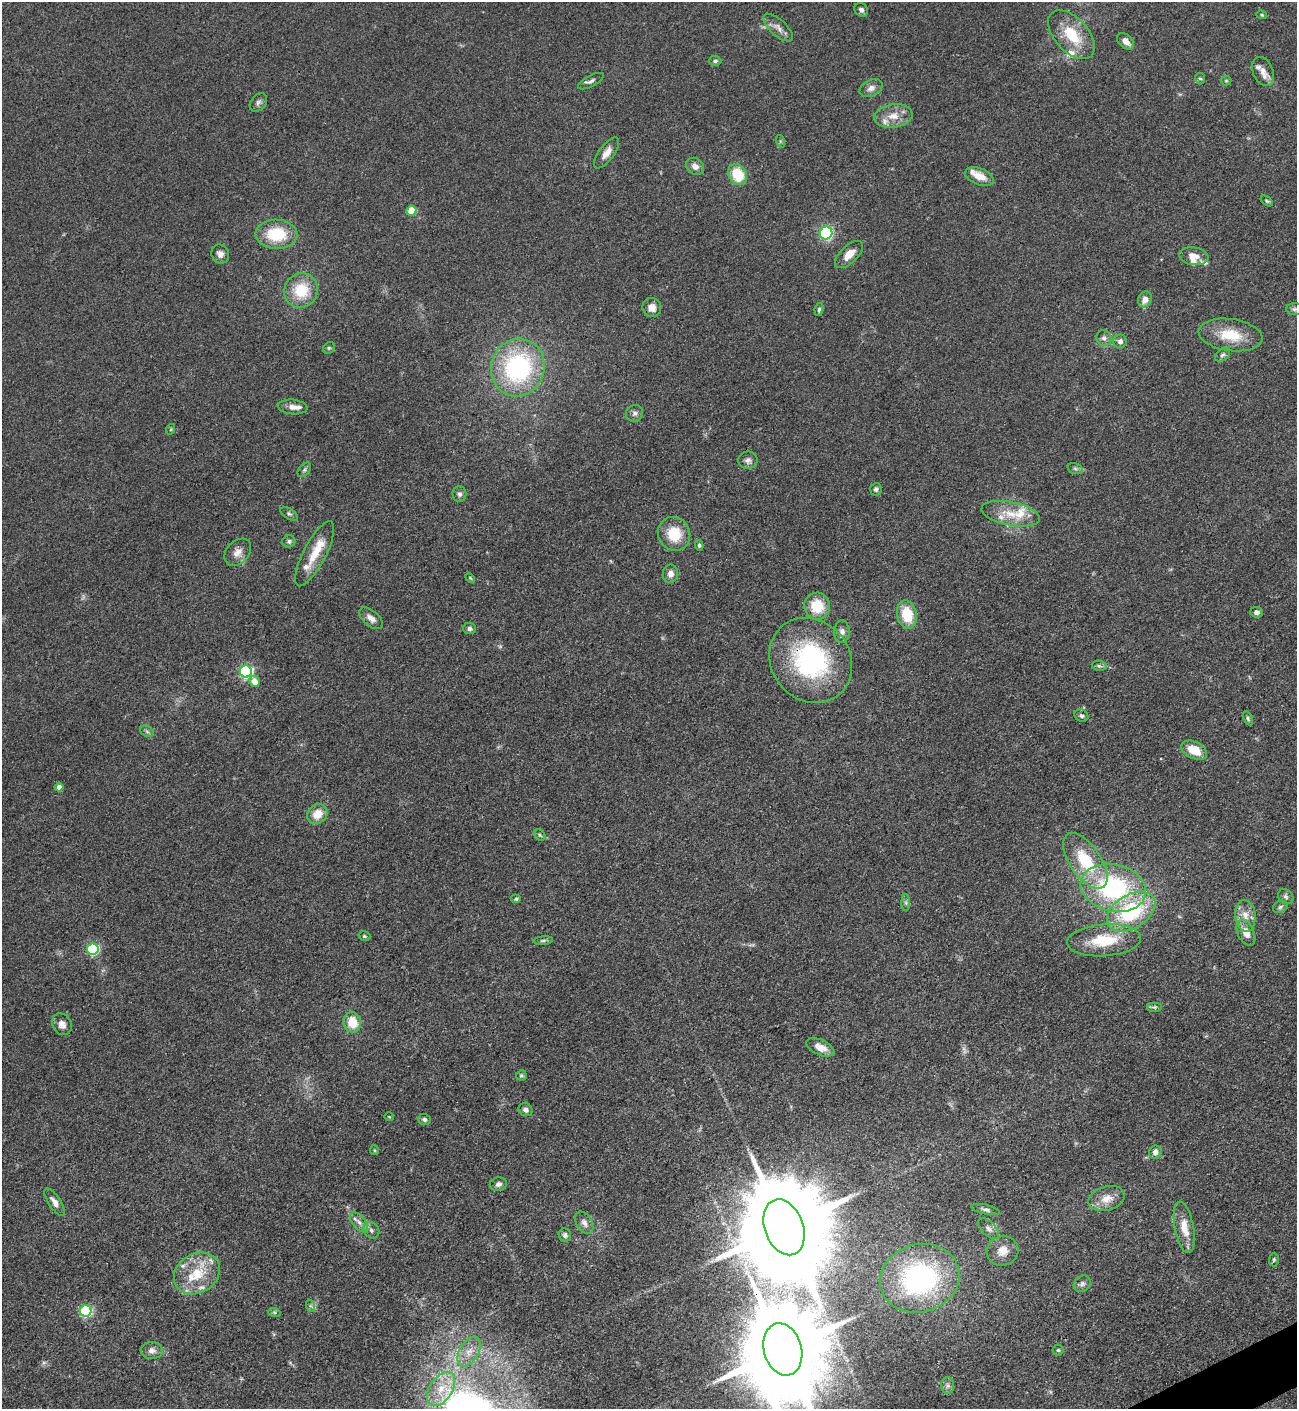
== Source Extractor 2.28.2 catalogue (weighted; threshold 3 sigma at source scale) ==
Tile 6 of 4 x 4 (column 2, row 2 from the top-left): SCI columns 1581-2875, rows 2816-4222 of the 5618 x 5630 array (HDU 1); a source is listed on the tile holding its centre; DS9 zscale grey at full resolution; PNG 1299 x 1411 px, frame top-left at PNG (2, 2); each listed source drawn as its Kron ellipse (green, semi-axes under 4 px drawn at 4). Shown black and unused: <1% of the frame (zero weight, under 3 of 4 exposures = <1% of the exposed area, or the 3 px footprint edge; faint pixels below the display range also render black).
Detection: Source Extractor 2.28.2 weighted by HDU 2 'WHT'; one run over the whole footprint, this tile lists its part. Background 0.0649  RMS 0.0058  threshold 0.0261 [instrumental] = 3 sigma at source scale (4.5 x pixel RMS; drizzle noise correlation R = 1.50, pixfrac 1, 0.05/0.05 arcsec/px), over >= 5 px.
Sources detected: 134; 1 too faint to see at this stretch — neither listed nor drawn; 15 inside a brighter listed object's ellipse — not listed separately; the other 118 listed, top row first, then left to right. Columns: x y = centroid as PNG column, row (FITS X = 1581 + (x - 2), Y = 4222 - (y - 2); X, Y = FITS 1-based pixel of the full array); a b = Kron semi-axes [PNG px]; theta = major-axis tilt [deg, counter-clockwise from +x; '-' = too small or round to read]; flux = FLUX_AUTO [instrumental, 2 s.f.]
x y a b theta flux
861 10 7 6 - 1.9
1262 15 5 4 - 0.69
778 27 19 8 -42 4
1071 35 29 17 -47 20
1126 41 10 6 -42 3.9
715 61 6 5 - 1.3
1263 71 15 10 -66 5.4
1200 78 5 5 - 1.1
591 81 14 5 28 2.1
1226 81 5 5 - 0.74
871 88 12 8 29 3.4
258 103 10 7 48 2
893 116 19 11 8 8.3
780 141 6 4 -72 0.81
607 153 18 7 53 4.6
695 166 9 7 -39 3.5
738 174 11 9 -59 20
979 176 15 8 -22 7.5
1267 201 7 4 -36 0.8
411 211 5 5 - 21
826 233 6 6 - 78
276 234 21 14 -2 24
220 254 10 8 -60 3
849 254 17 8 44 6.5
1194 256 15 9 -8 5.3
301 290 17 16 - 19
1145 299 8 6 63 4.5
652 308 10 9 - 5
1294 309 8 6 1 1.7
819 310 7 4 81 1.1
1231 335 32 16 -8 19
1104 338 8 7 - 2.3
1120 341 7 6 - 2.4
329 348 6 5 - 0.91
1223 355 8 6 38 1.5
518 368 29 26 72 79
293 407 15 7 -5 3.9
635 413 9 8 - 2
171 429 5 3 - 0.56
748 460 9 8 - 2.4
1075 468 8 5 -17 1.2
304 470 8 5 49 1.2
876 489 6 5 - 1.4
459 494 8 7 - 1.8
289 514 10 5 -31 1.4
1011 514 30 11 -11 13
674 534 17 16 - 16
289 541 6 6 - 1.3
699 545 5 4 - 0.88
238 552 15 11 47 5.1
315 554 36 11 63 13
670 574 9 7 82 3.3
470 578 5 3 - 0.56
817 606 13 13 - 16
1256 612 6 5 - 1.9
907 614 14 10 -78 17
371 618 14 7 -40 3.6
469 628 6 5 - 1.6
842 632 11 7 89 2.9
811 660 44 39 -51 84
1099 666 7 5 -8 1.2
246 671 6 6 - 100
254 681 6 5 - 6.6
1081 716 7 6 - 1.6
1248 718 8 4 -66 1.1
147 731 7 5 -31 1.2
1194 750 13 8 -26 12
59 787 4 4 - 4.7
317 814 11 9 40 8.9
540 835 6 5 - 0.99
1085 861 32 15 -56 27
1113 888 33 23 -13 77
1286 897 8 6 -40 1.5
516 899 5 4 - 0.95
906 903 8 4 -89 1.2
1280 907 7 6 - 1.5
1131 912 26 16 32 48
1245 916 16 10 -84 6.3
1246 933 14 8 -65 6.1
364 936 6 4 -15 0.96
1104 940 37 16 4 21
543 941 9 4 5 1.2
93 949 6 5 - 62
1154 1007 8 5 0 1.1
352 1022 10 8 -80 12
62 1024 11 9 -59 3.6
820 1047 15 7 -25 5.6
521 1075 5 5 - 0.95
526 1110 7 6 - 2.2
389 1117 4 3 - 0.41
424 1119 6 5 - 1.6
374 1150 5 4 - 0.73
1155 1152 7 6 - 2.9
498 1184 9 6 12 2.1
1107 1199 19 12 16 7.5
54 1202 16 6 -57 3.5
985 1209 14 5 -12 1.8
359 1222 12 6 -49 3.2
584 1223 12 7 -60 3.2
784 1227 29 19 -70 18000
1184 1227 26 9 -79 10
989 1229 13 7 -45 2.6
371 1230 9 7 -48 2.1
565 1235 7 6 - 1.6
1002 1251 16 14 22 6.9
1274 1260 7 5 88 0.93
197 1273 24 19 32 20
920 1278 40 34 15 94
1082 1284 9 7 38 2.1
311 1306 6 4 -70 1.1
86 1311 6 5 - 73
274 1312 6 4 -19 0.86
783 1349 26 19 -75 14000
1058 1350 5 5 - 0.9
152 1351 11 8 0 3.3
469 1352 16 9 60 6.7
948 1386 8 6 -89 1.9
441 1389 19 11 57 11
Overlapping masked pixels (flux is a lower limit): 3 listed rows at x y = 811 660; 784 1227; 783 1349
Isophote crosses this tile's border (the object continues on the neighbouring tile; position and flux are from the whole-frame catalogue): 1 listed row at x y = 783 1349